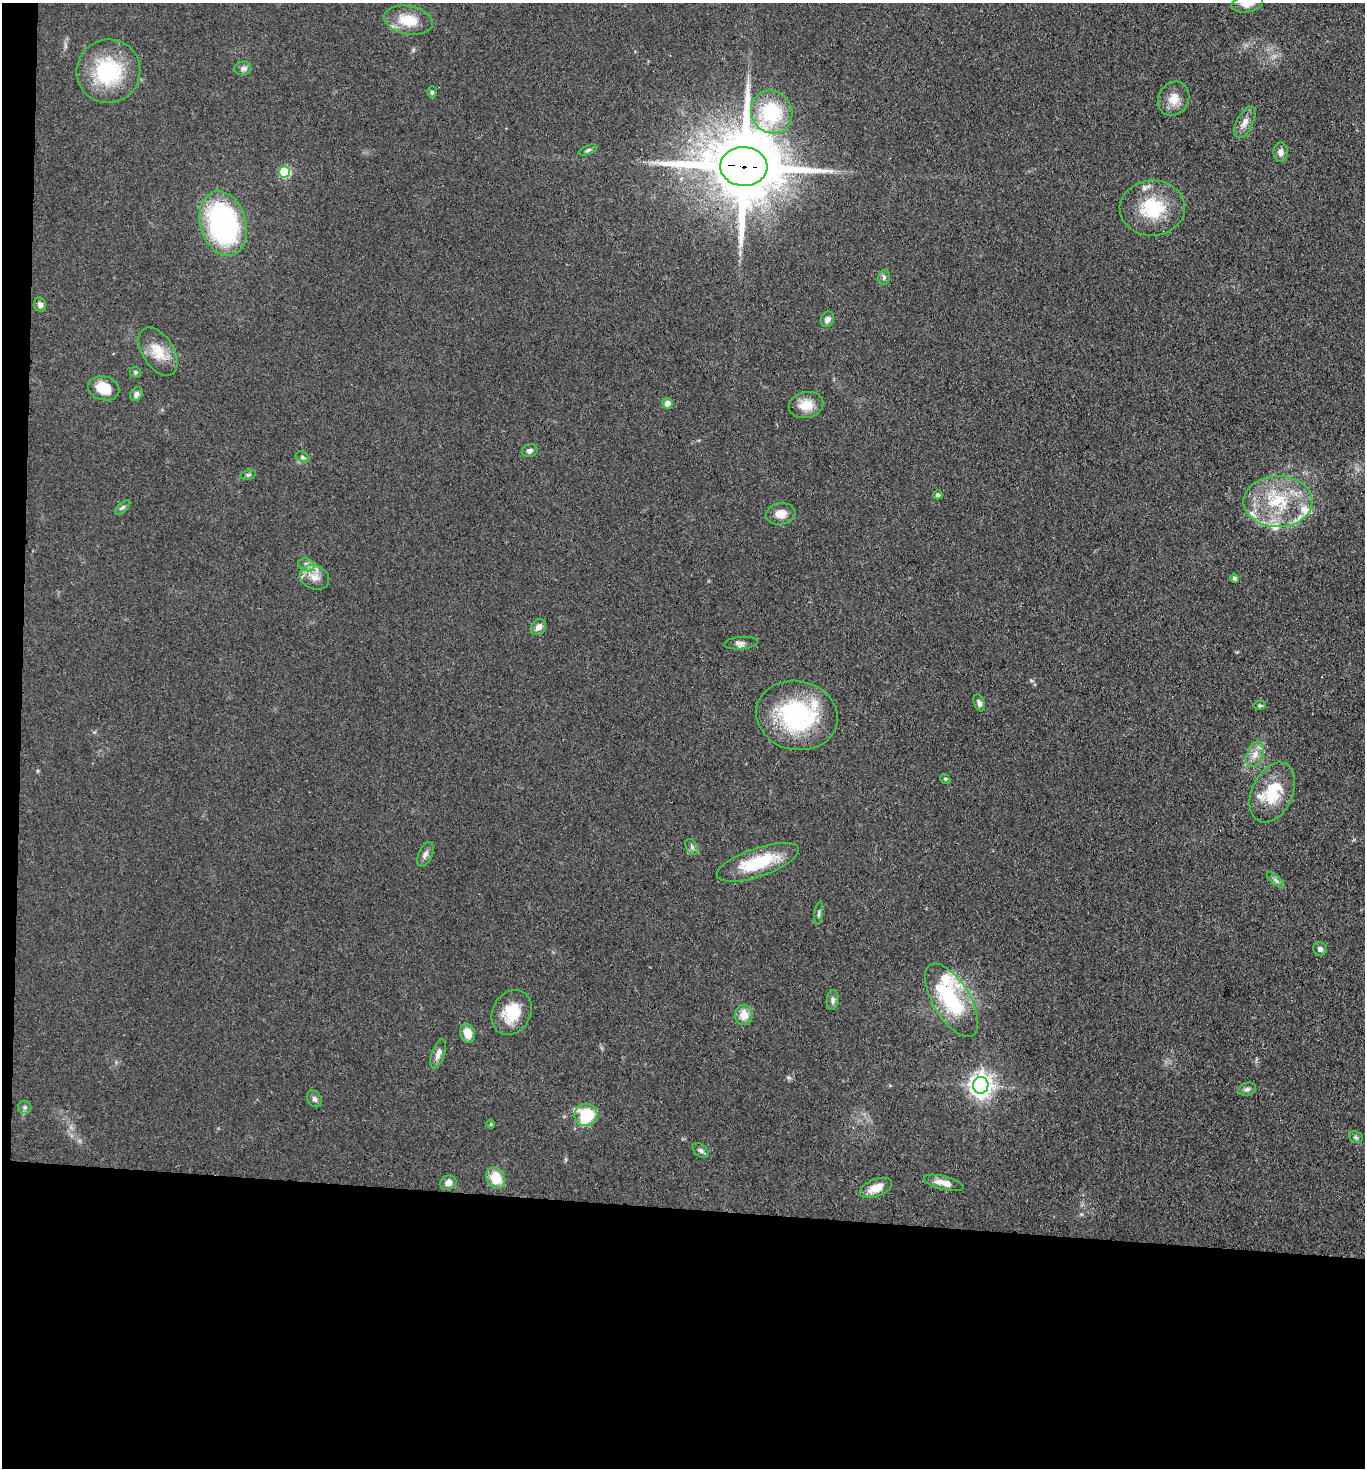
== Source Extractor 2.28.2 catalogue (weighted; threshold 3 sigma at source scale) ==
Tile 7 of 3 x 3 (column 1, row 3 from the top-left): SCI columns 161-1523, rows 6-1471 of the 4486 x 4408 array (HDU 1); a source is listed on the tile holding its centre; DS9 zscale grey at full resolution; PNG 1367 x 1470 px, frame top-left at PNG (2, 3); each listed source drawn as its Kron ellipse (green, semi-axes under 4 px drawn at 4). Shown black and unused: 19% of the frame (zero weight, under 3 of 4 exposures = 5% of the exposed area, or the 3 px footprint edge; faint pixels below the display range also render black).
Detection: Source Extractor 2.28.2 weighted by HDU 2 'WHT'; one run over the whole footprint, this tile lists its part. Background 0.0693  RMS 0.0072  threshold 0.0323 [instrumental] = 3 sigma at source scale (4.5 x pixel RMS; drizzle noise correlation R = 1.50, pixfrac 1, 0.05/0.05 arcsec/px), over >= 5 px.
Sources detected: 73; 8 inside a brighter listed object's ellipse — not listed separately; the other 65 listed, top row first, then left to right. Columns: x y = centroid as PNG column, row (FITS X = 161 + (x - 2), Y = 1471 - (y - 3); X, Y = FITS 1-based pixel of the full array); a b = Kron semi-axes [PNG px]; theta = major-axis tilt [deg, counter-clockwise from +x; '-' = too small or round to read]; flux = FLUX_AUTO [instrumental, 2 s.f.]
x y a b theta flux
1247 4 16 8 9 6.6
408 20 25 14 -10 19
243 68 8 7 - 2.8
108 71 32 31 - 58
432 92 6 4 -90 1.1
1174 99 18 15 61 9.6
772 112 22 20 -57 47
1245 122 17 8 64 5.6
588 150 10 4 21 1.6
1281 152 9 7 -90 3.5
744 167 23 19 -4 8700
285 172 5 5 - 47
1152 208 32 27 1 40
223 223 33 23 -74 160
884 277 7 5 77 1.8
40 304 7 6 - 3.3
827 319 8 6 61 3.7
158 352 27 15 -57 15
135 372 6 5 - 1.2
104 388 16 12 -15 15
136 394 7 5 55 3
667 403 5 5 - 5.3
806 405 17 13 12 11
530 451 8 6 19 2.5
302 457 7 5 -28 1.4
248 475 8 4 13 1.4
938 495 5 4 - 2
1278 502 34 25 0 48
123 507 10 4 44 1.6
781 514 15 11 8 7.8
306 565 8 6 -21 2.7
315 577 15 11 -22 8
1235 578 5 4 - 1.6
538 627 9 7 51 4
741 643 17 6 5 3.1
979 703 9 5 -70 2.4
1260 705 6 4 2 1.2
797 715 41 34 -13 85
1255 754 13 7 69 5.9
945 779 5 4 - 1
1272 792 32 20 65 29
692 847 8 5 -60 2
425 854 13 7 65 3.1
758 862 43 14 19 37
1276 880 11 3 -40 1.8
819 913 11 3 83 1.5
1320 949 7 6 - 2.5
833 1000 10 6 84 2.3
952 1000 41 18 -59 62
512 1013 24 19 60 21
744 1015 10 9 - 8.9
467 1033 10 7 -72 9.5
438 1054 15 6 72 4.7
981 1085 8 8 - 560
1247 1089 9 6 18 2.2
314 1099 9 6 -57 2.4
25 1107 7 6 - 1.9
586 1115 11 11 - 37
491 1124 4 4 - 0.82
1356 1137 7 5 -22 1.5
701 1151 9 6 -39 2.2
496 1178 11 9 -65 19
448 1183 8 7 - 4.8
944 1183 20 6 -14 6.5
876 1188 17 9 21 10
Overlapping masked pixels (flux is a lower limit): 2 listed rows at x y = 744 167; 952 1000
Isophote crosses this tile's border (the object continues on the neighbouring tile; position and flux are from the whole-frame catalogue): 1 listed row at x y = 1247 4